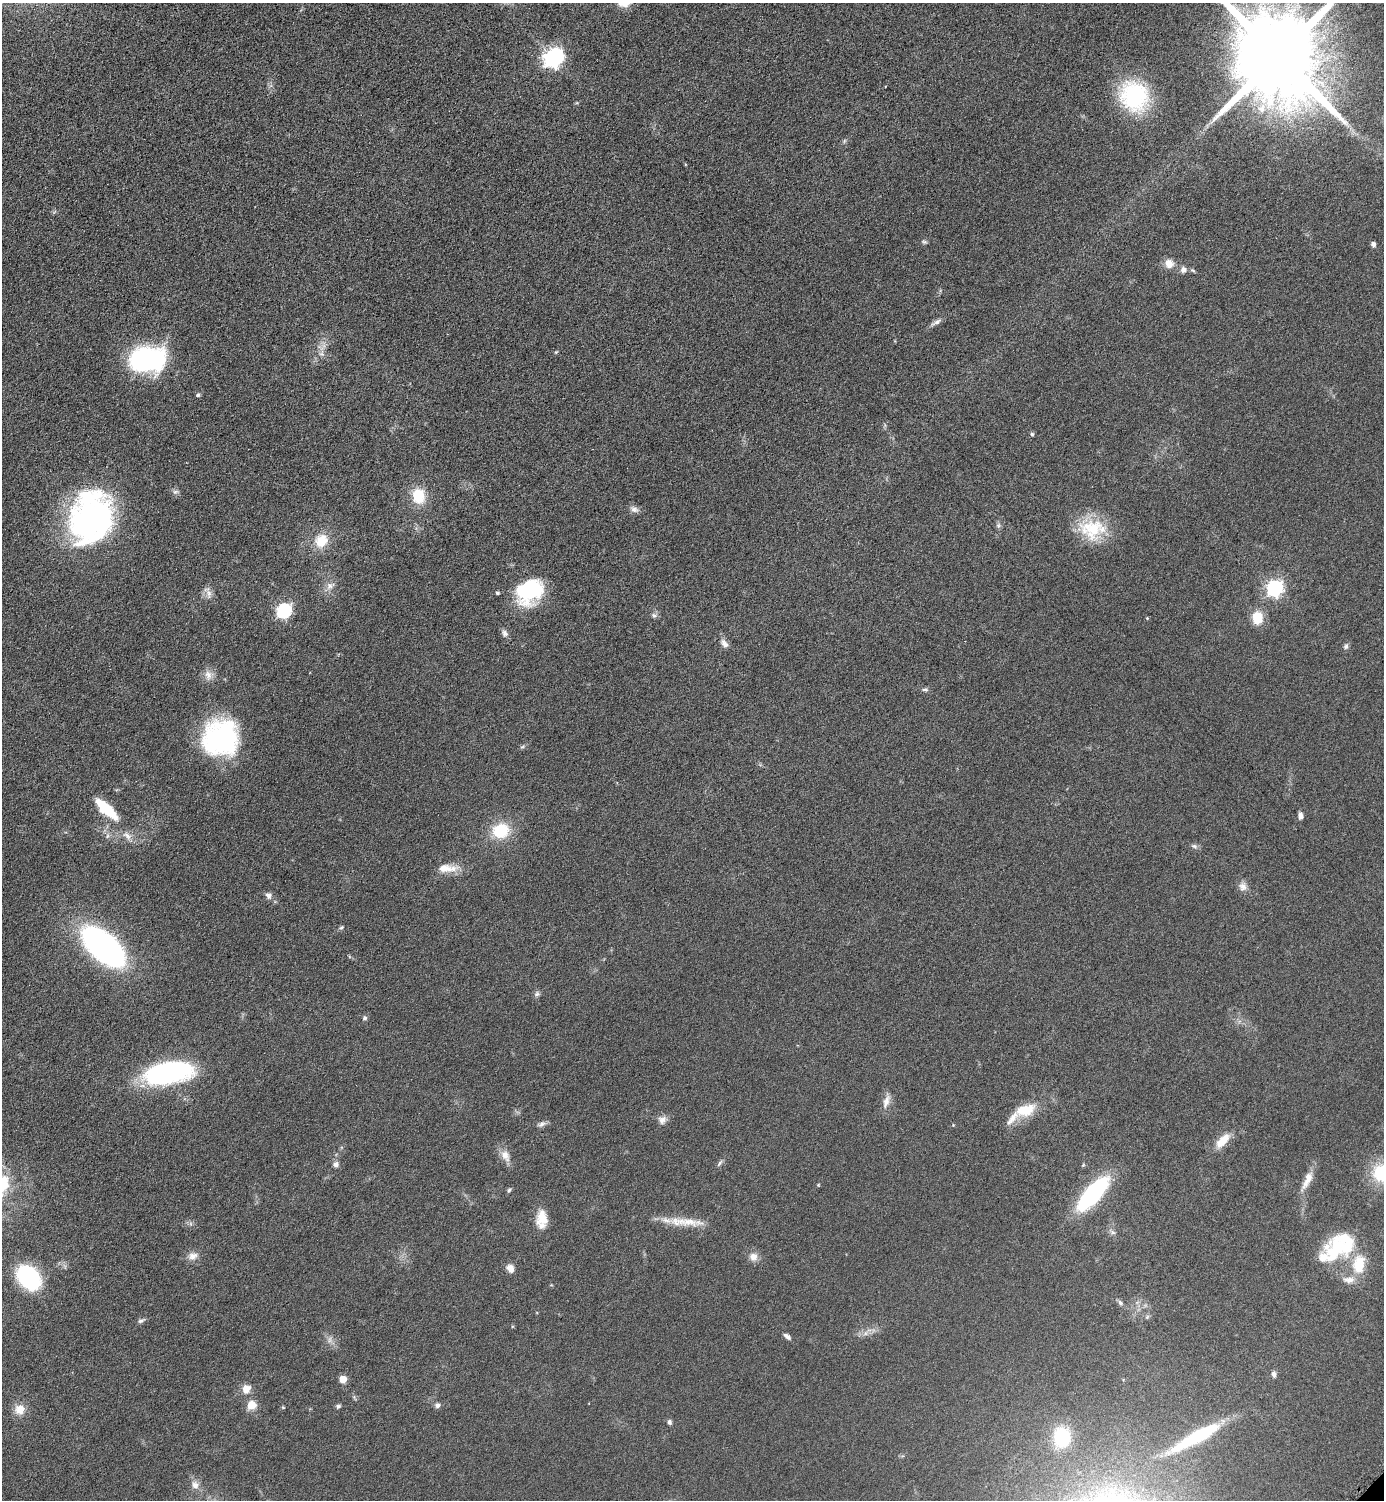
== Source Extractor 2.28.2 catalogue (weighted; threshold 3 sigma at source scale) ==
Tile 11 of 4 x 4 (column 3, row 3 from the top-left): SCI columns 3081-4462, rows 1513-3010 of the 6018 x 6018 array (HDU 1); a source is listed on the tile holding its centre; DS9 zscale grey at full resolution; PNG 1386 x 1502 px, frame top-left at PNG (2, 3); no overlay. Shown black and unused: <1% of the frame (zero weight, under 4 of 8 exposures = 1% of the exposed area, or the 3 px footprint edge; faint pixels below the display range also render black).
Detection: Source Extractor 2.28.2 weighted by HDU 2 'WHT'; one run over the whole footprint, this tile lists its part. Background 0.0766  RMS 0.0057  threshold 0.0234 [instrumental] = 3 sigma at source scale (4.09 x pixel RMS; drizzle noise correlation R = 1.36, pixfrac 0.8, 0.05/0.05 arcsec/px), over >= 5 px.
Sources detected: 103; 4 inside a brighter object's white glare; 1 cosmic-ray / hot-pixel residue — not listed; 4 inside a brighter listed object's ellipse — not listed separately; the other 94 listed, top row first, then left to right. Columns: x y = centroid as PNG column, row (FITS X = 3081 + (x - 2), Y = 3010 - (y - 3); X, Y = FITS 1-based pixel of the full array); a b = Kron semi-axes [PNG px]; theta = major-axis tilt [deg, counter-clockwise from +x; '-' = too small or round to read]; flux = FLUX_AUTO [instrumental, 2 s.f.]
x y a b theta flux
1278 56 28 19 -48 14000
553 58 8 7 - 230
1134 96 30 26 -64 58
1262 108 13 10 67 5.5
844 141 6 4 71 0.74
924 242 7 5 -20 0.92
1373 244 6 5 - 1.4
1169 264 10 9 - 5.1
1183 270 7 7 - 2.4
1193 270 6 4 -21 0.73
936 322 18 5 30 2.3
556 352 6 4 44 0.57
322 354 9 7 -36 2.1
144 359 32 25 10 75
198 395 5 4 - 1
1032 434 5 5 - 0.82
175 492 9 5 17 1.4
418 496 16 13 -81 16
634 509 12 8 -26 2.4
92 518 48 38 72 170
998 525 8 6 70 1.2
1092 529 36 27 -3 26
321 541 15 13 49 12
330 586 13 9 24 3.5
528 588 34 25 59 40
1274 588 7 7 - 160
497 593 4 3 - 0.99
209 594 19 7 -84 3.1
284 610 7 6 - 110
654 615 8 7 - 1.5
1257 617 13 11 85 11
1147 618 4 3 - 0.46
505 633 10 7 -68 2.1
724 644 13 7 -52 2.9
1346 646 7 6 - 1.4
208 675 15 9 -80 4.2
925 689 9 5 -1 1.2
220 738 37 35 51 82
522 747 6 4 19 0.84
109 812 25 10 -41 16
1300 816 8 5 -88 2.3
501 831 17 15 16 21
107 836 6 4 71 0.98
127 836 15 7 -43 3.5
1194 846 9 5 -27 1.4
447 868 29 10 1 8.2
1243 886 12 11 - 3.3
269 895 9 8 - 2.2
341 927 6 5 - 0.88
103 947 43 21 -41 150
537 994 8 7 - 1.4
365 1018 6 5 - 1.2
167 1073 46 19 10 99
886 1101 20 8 71 4.2
1025 1110 26 14 16 14
662 1120 11 11 - 3.1
542 1124 12 6 27 1.8
953 1125 4 4 - 0.44
1223 1141 21 9 47 8.5
505 1155 17 11 -57 5.1
720 1163 9 4 56 1.2
336 1165 8 8 - 2.1
1381 1173 23 21 -59 24
1307 1180 28 9 66 6.7
818 1185 5 3 - 0.47
509 1190 7 4 59 0.99
1093 1194 33 12 48 80
542 1218 20 14 89 9.5
689 1222 46 11 -4 12
1113 1232 8 5 -30 1.3
1335 1250 35 28 71 27
193 1256 13 9 14 3.7
753 1257 10 10 - 4.1
510 1268 11 8 -51 3.6
29 1278 22 16 -47 61
1349 1280 17 8 0 4.4
1120 1303 9 5 -46 1.4
1147 1317 6 5 - 0.88
141 1320 10 5 29 1.4
865 1333 8 5 60 1.7
787 1336 9 5 -36 1.9
330 1340 10 5 89 1.8
1274 1374 7 5 -78 1.7
343 1379 5 5 - 11
246 1389 11 10 - 4.9
252 1405 10 9 - 6.5
437 1405 7 6 - 1.9
338 1406 7 5 19 1.1
283 1407 5 3 - 0.49
20 1409 13 13 - 6.5
669 1422 6 5 - 1.3
1201 1435 82 16 29 43
1062 1437 22 18 86 28
195 1485 11 9 -68 3.7
Isophote crosses this tile's border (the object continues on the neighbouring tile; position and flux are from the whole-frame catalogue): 2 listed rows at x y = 1278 56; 1381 1173